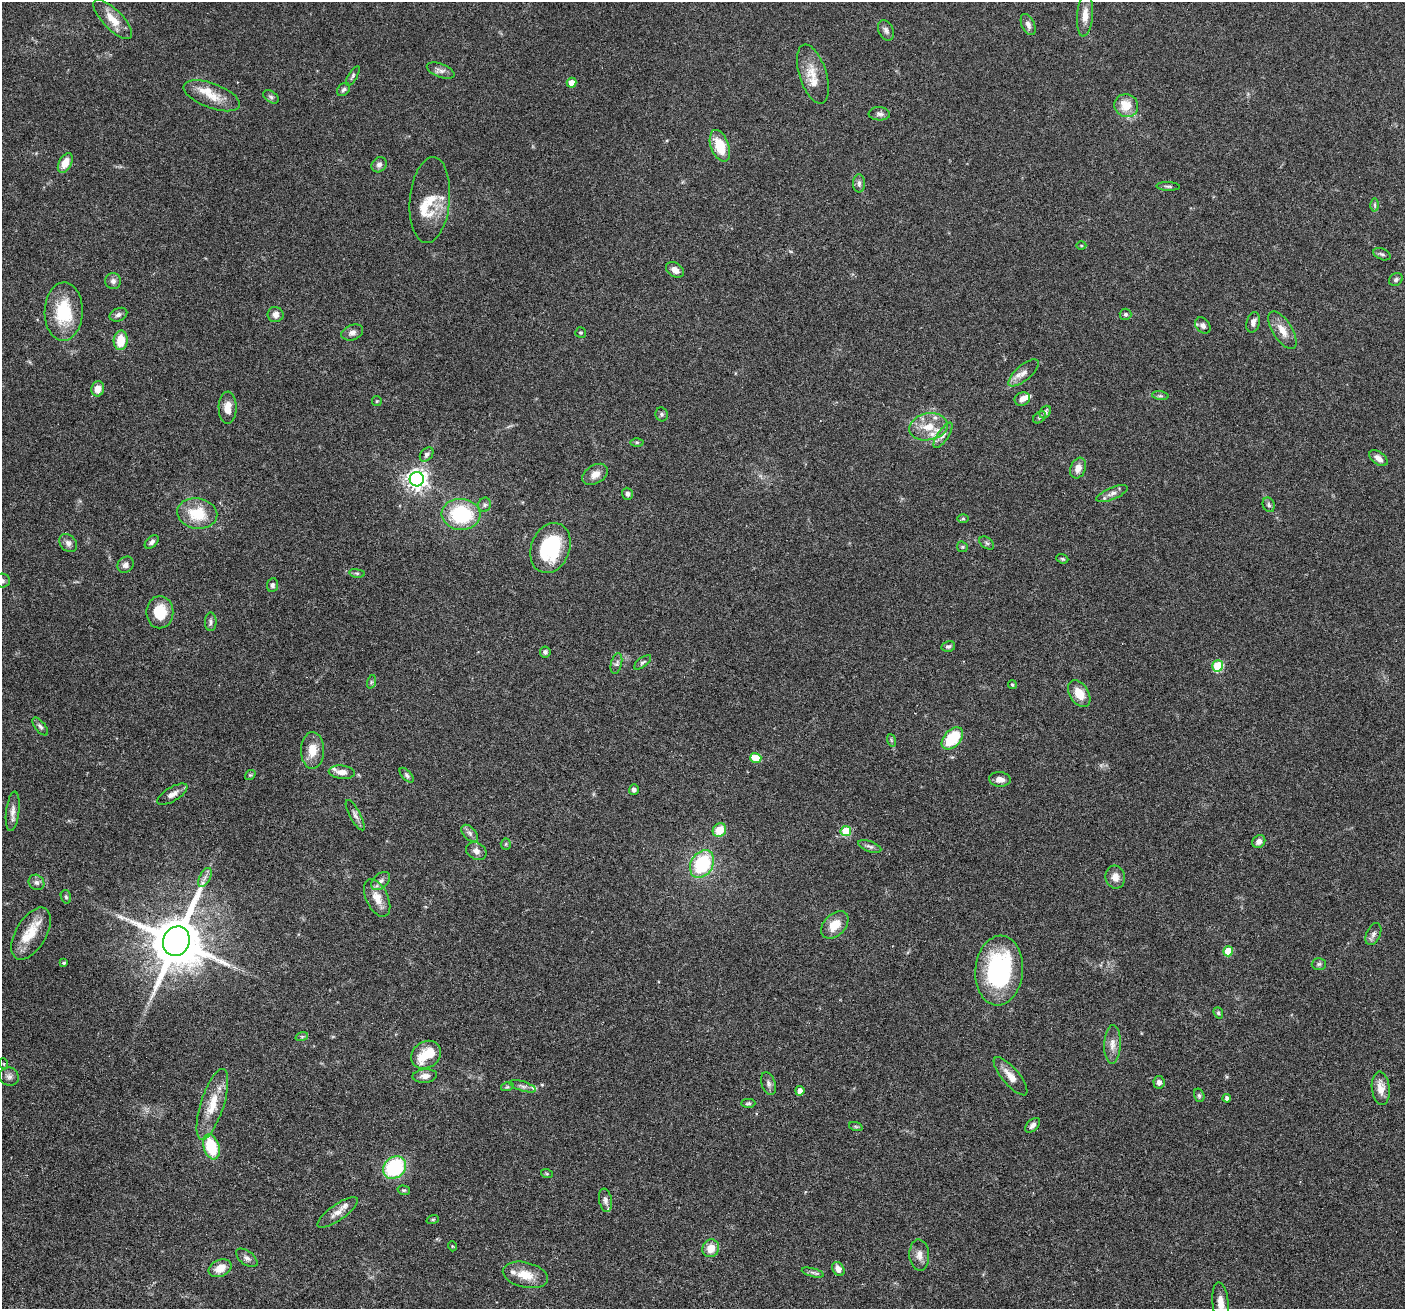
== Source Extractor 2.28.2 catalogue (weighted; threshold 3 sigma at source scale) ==
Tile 7 of 4 x 4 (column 3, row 2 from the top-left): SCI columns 2837-4239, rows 2948-4254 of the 5669 x 5762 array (HDU 1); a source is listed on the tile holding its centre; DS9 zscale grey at full resolution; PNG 1407 x 1311 px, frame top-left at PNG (2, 2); each listed source drawn as its Kron ellipse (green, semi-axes under 4 px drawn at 4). Nothing masked; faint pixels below the display range render black.
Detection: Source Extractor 2.28.2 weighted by HDU 2 'WHT'; one run over the whole footprint, this tile lists its part. Background 0.054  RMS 0.0031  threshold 0.0128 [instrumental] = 3 sigma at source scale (4.09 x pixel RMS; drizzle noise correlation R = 1.36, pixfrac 0.8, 0.05/0.05 arcsec/px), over >= 5 px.
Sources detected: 165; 15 inside a brighter listed object's ellipse — not listed separately; the other 150 listed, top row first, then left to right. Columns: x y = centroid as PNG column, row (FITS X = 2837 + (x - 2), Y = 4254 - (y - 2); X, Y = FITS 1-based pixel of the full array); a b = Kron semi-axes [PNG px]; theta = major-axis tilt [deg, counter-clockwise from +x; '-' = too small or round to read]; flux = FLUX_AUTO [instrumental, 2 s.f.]
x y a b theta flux
1085 15 21 8 86 2.9
113 19 26 9 -46 4.7
1028 24 11 6 -64 1.2
886 30 11 7 -65 1
441 71 14 6 -20 1.4
813 74 30 13 -72 5.1
353 76 11 4 59 0.59
572 83 5 5 - 2.6
343 89 7 5 45 0.65
212 96 29 12 -21 5.2
271 97 8 5 -32 0.71
1126 106 12 11 - 5.1
879 114 10 6 -2 0.97
720 146 16 9 -70 7.8
65 163 10 6 61 3.6
379 165 8 7 - 1.1
859 183 9 6 90 0.9
1168 186 12 3 -3 0.52
430 200 43 20 85 7.9
1375 205 6 4 -89 0.45
1081 245 5 3 - 0.28
1382 254 9 5 -23 0.64
675 270 10 7 -31 1.9
1396 280 7 6 - 0.72
113 281 8 8 - 1.1
64 312 29 19 88 14
1125 314 6 5 - 0.59
118 315 9 6 24 0.96
275 315 8 7 - 1.6
1253 322 10 6 75 1.4
1203 326 9 6 -50 1.3
1282 330 21 9 -58 3.5
352 332 11 7 20 1.2
581 333 5 5 - 0.43
121 340 10 7 85 5.3
1023 373 19 7 41 2.1
98 389 7 6 - 2.3
1160 396 8 4 -8 0.54
1022 399 8 6 22 1.6
377 401 5 5 - 0.32
228 408 16 9 -90 2.9
1045 412 7 5 56 0.92
662 414 7 6 - 0.54
1039 417 7 5 40 0.51
928 427 19 13 11 5.3
943 435 14 5 56 1.2
637 442 6 4 0 0.42
427 454 8 5 47 0.88
1378 458 10 6 -36 1.7
1078 468 11 7 68 2
595 474 14 9 31 2.6
417 479 7 7 - 170
627 494 6 5 - 0.79
1112 494 17 6 23 1.5
485 505 7 6 - 0.7
1269 505 7 6 - 0.72
197 513 20 15 -10 9.2
461 514 19 15 -5 20
963 519 6 4 -1 0.35
152 542 8 5 42 0.9
68 543 10 7 -49 1.3
987 543 8 5 -36 0.58
962 547 6 5 - 0.4
550 548 26 19 69 21
1062 559 6 4 -20 0.38
126 565 9 7 46 1.3
357 573 8 4 -8 0.44
2 581 8 7 - 0.86
273 585 7 5 82 0.83
160 612 16 13 90 7.4
211 622 9 6 -90 0.77
948 646 7 5 12 0.61
545 652 5 5 - 0.71
643 662 10 4 36 0.63
616 663 10 5 76 0.83
1218 666 5 5 - 19
371 682 7 4 72 0.44
1012 684 4 4 - 0.44
1079 693 14 9 -57 4.4
40 727 10 5 -51 0.78
952 738 13 8 47 11
891 740 6 4 -71 0.37
312 750 18 11 89 4.2
756 758 5 5 - 5.3
342 772 13 6 -5 2
250 775 6 4 40 0.38
407 775 9 5 -48 0.64
1000 779 11 7 -4 1.7
634 790 5 5 - 0.84
172 794 17 7 31 2
13 811 20 6 83 1.8
355 815 17 5 -62 1.2
719 830 7 6 - 4.8
846 831 5 5 - 12
470 833 10 6 -46 1.1
1259 842 7 6 - 1.2
506 844 5 5 - 0.39
870 846 12 5 -20 0.8
476 851 11 8 -31 1.5
702 864 15 11 59 20
205 877 10 5 63 1.1
1115 877 11 9 -81 2.2
381 881 11 7 45 1.3
36 882 8 7 - 1
66 897 7 5 -74 0.51
377 898 20 11 -64 3.8
835 925 16 10 45 4.4
31 934 29 15 60 6.4
1373 934 12 7 64 1.1
176 941 15 13 66 1900
1228 951 5 5 - 8.2
64 963 3 3 - 0.37
1319 964 7 6 - 0.59
999 970 35 23 85 37
1218 1013 6 4 -69 0.41
302 1036 6 4 19 0.4
1112 1044 19 8 88 2.4
426 1055 16 13 36 5.6
4 1064 5 3 - 0.27
9 1076 10 9 - 1.2
425 1076 12 6 5 1.7
1010 1076 24 8 -49 3.2
1159 1082 6 5 - 1.2
768 1083 11 7 -71 1
523 1086 14 5 -17 0.98
507 1087 6 4 17 0.38
1381 1088 16 9 -84 3.2
800 1091 5 4 - 1.4
1199 1095 7 5 -74 0.52
1227 1098 4 4 - 0.95
748 1103 7 4 0 0.52
212 1104 37 11 72 6.6
1033 1125 9 5 45 1.1
856 1127 7 4 -19 0.43
211 1147 13 8 -73 12
395 1168 12 10 41 20
547 1174 6 4 -19 0.33
404 1190 6 4 -18 0.4
605 1200 12 6 -80 1.2
337 1212 24 8 35 2.5
433 1219 6 4 19 0.34
452 1246 5 3 - 0.24
711 1248 9 8 - 3.4
919 1255 15 10 -87 2.1
247 1258 12 6 -37 1
220 1268 12 8 22 3.7
838 1269 7 5 -58 1.7
813 1273 11 4 -15 0.77
525 1275 23 12 -13 5
1221 1303 21 8 -85 3.2
Isophote crosses this tile's border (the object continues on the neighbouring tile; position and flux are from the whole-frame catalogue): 2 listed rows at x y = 2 581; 1221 1303